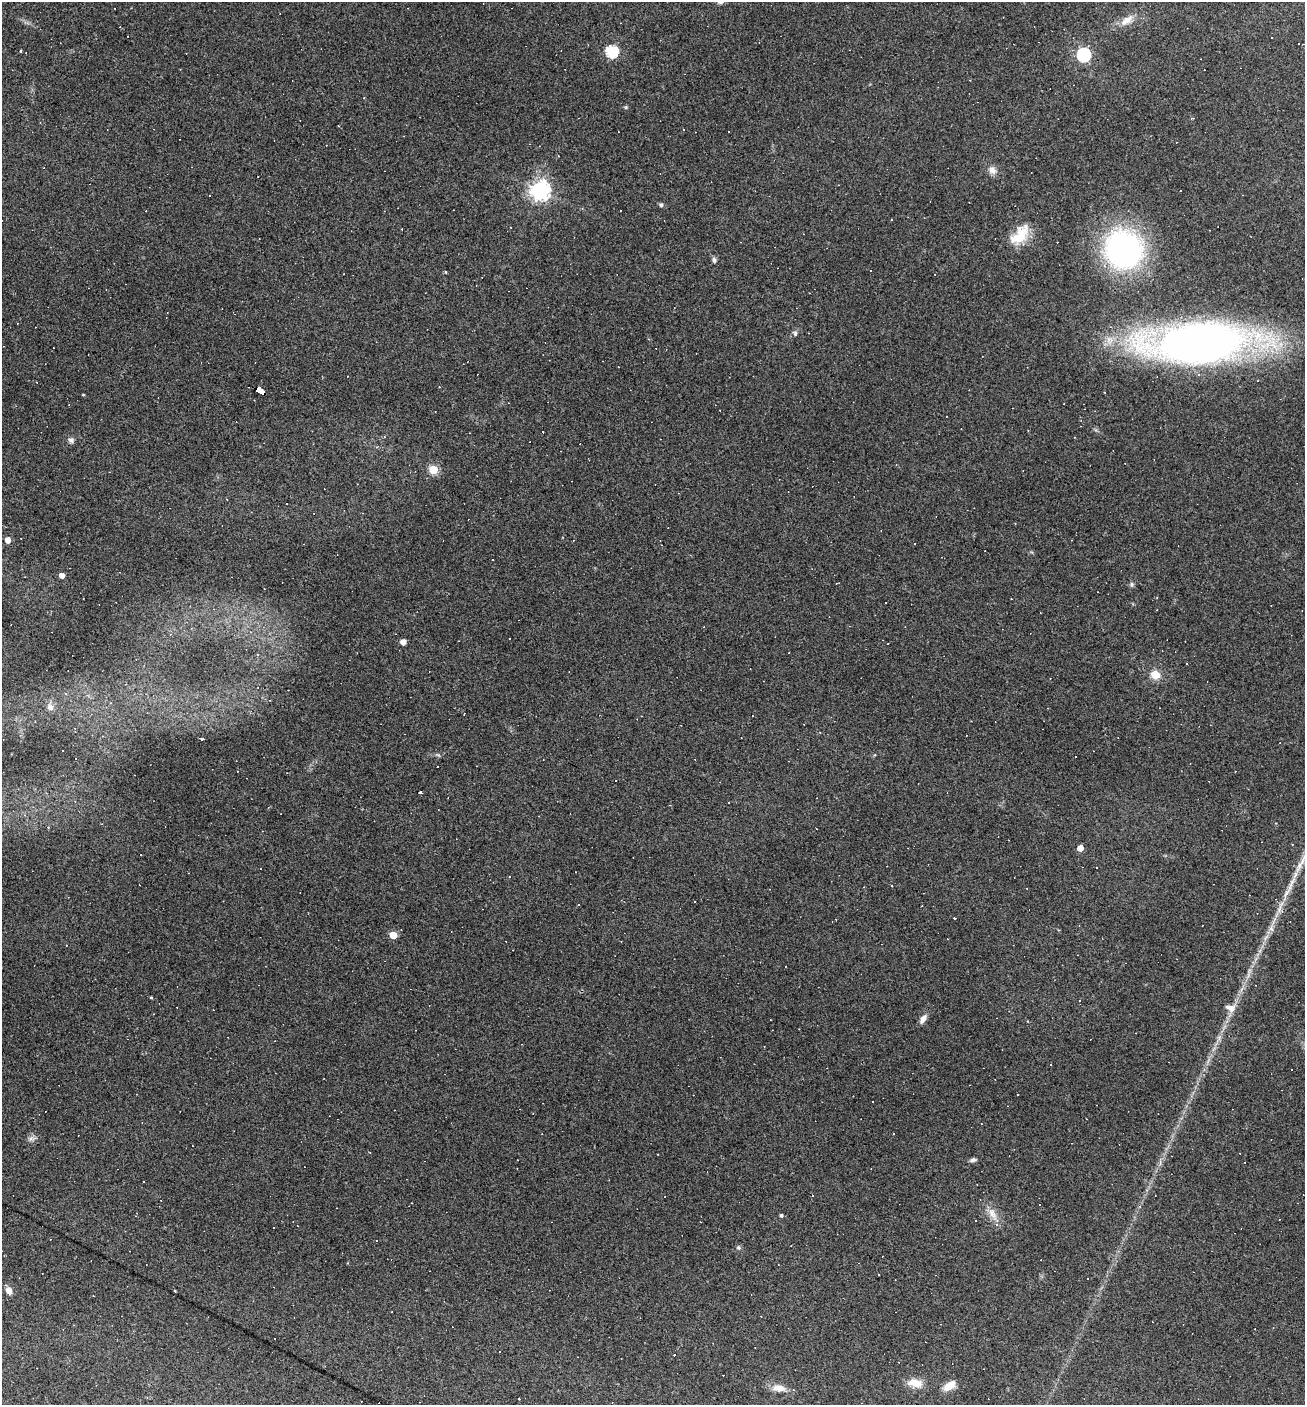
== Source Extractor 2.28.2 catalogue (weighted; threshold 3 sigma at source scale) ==
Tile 11 of 4 x 4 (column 3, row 3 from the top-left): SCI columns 2880-4182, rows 1404-2806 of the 5624 x 5611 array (HDU 1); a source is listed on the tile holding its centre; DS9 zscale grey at full resolution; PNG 1307 x 1407 px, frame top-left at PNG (2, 2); no overlay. Shown black and unused: <1% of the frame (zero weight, under 3 of 4 exposures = <1% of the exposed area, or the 3 px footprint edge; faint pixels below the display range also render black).
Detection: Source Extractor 2.28.2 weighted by HDU 2 'WHT'; one run over the whole footprint, this tile lists its part. Background 0.0852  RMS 0.0057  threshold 0.0259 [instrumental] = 3 sigma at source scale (4.5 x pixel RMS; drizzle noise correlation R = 1.50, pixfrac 1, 0.05/0.05 arcsec/px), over >= 5 px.
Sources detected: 128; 63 cosmic-ray / hot-pixel residue — not listed; the other 65 listed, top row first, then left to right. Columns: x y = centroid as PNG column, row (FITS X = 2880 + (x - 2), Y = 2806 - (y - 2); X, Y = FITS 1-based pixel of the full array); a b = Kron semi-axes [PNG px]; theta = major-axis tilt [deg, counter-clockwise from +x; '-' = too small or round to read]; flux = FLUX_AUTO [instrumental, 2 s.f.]
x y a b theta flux
1126 20 20 9 35 6.4
612 51 6 6 - 65
21 52 3 3 - 1.8
1084 55 6 6 - 95
626 107 5 5 - 0.68
1192 118 4 3 - 0.57
729 131 2 2 - 0.48
992 170 11 9 -41 3.3
540 191 7 7 - 310
661 205 5 5 - 1.5
891 220 2 2 - 0.53
1020 235 30 16 51 14
1124 249 31 30 - 160
714 260 7 5 -86 1.4
795 333 7 6 - 1.3
808 333 3 2 - 0.33
1199 343 82 30 3 480
1199 374 5 4 - 1
260 390 9 4 -30 200
83 395 4 3 - 0.41
71 440 8 7 - 1.7
433 470 5 5 - 27
678 493 3 2 - 0.37
8 540 5 5 - 5.3
492 559 3 2 - 0.9
62 575 4 4 - 5.1
1132 584 7 5 -90 1.1
509 638 3 3 - 0.9
403 642 4 4 - 4.9
258 654 4 4 - 0.6
1155 675 10 9 - 7
50 707 10 8 -68 3.2
75 728 4 3 - 0.39
966 736 2 2 - 0.36
201 739 3 2 - 7.7
76 759 3 3 - 3.1
420 792 3 3 - 0.94
1080 848 4 4 - 5.8
1291 883 23 5 62 6
892 885 3 3 - 0.53
954 918 3 3 - 2.3
393 935 5 5 - 14
151 997 4 3 - 0.54
1231 1008 14 8 -14 4.3
923 1019 12 6 61 3
1051 1065 3 2 - 0.61
1018 1095 3 2 - 0.82
894 1134 3 2 - 0.61
31 1138 9 7 24 2
658 1154 2 2 - 0.35
973 1160 9 5 15 1.3
813 1195 3 3 - 21
992 1214 20 8 -60 5.7
781 1215 4 4 - 1.1
377 1241 3 2 - 0.43
738 1248 6 6 - 1.1
879 1275 2 2 - 0.48
1088 1278 2 2 - 0.48
9 1291 8 6 -64 4.1
175 1291 3 2 - 0.48
274 1338 3 2 - 1
915 1383 18 11 -11 7.1
949 1386 16 8 35 6.3
779 1388 21 9 -6 5.2
519 1399 3 2 - 0.69
Overlapping masked pixels (flux is a lower limit): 1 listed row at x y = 260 390